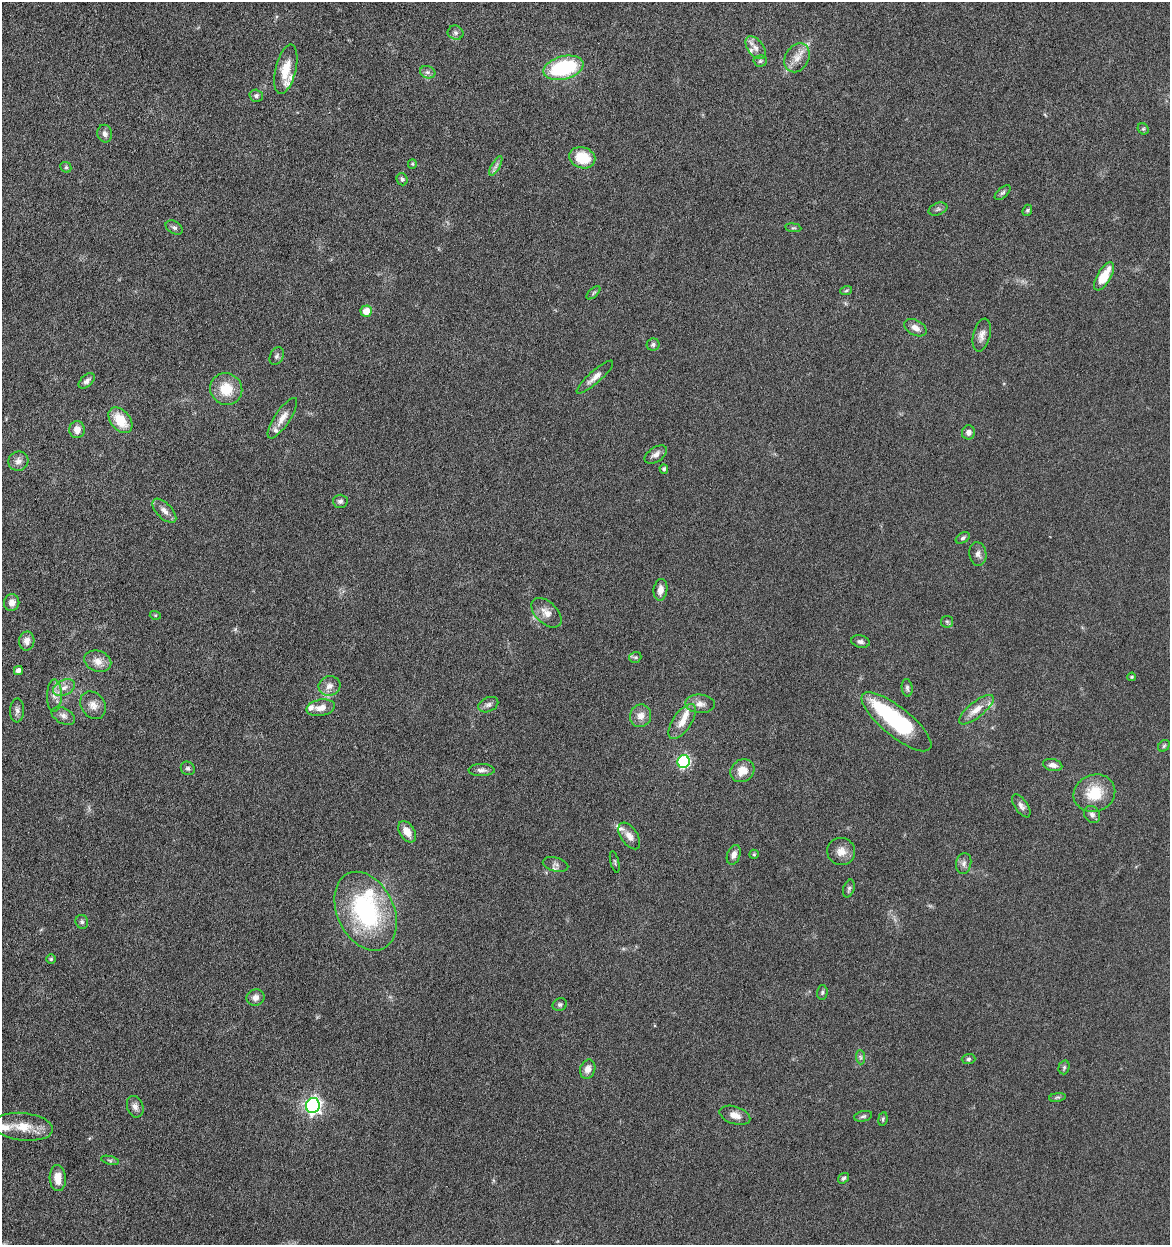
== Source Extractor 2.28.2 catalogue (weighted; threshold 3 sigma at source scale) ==
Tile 11 of 4 x 4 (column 3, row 3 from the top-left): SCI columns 2580-3747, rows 1249-2491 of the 5040 x 4982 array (HDU 1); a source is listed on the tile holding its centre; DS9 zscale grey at full resolution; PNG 1172 x 1247 px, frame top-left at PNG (2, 2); each listed source drawn as its Kron ellipse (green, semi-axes under 4 px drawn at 4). Nothing masked; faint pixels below the display range render black.
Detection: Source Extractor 2.28.2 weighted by HDU 2 'WHT'; one run over the whole footprint, this tile lists its part. Background 0.042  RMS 0.0046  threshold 0.0189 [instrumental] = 3 sigma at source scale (4.09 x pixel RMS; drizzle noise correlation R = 1.36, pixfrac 0.8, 0.05/0.05 arcsec/px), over >= 5 px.
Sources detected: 117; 1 too faint to see at this stretch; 1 inside a brighter object's white glare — neither listed nor drawn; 10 inside a brighter listed object's ellipse — not listed separately; the other 105 listed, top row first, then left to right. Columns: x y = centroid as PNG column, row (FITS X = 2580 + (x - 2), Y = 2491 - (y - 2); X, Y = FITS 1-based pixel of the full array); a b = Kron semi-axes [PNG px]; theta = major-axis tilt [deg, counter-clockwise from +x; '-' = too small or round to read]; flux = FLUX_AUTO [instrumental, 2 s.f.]
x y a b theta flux
456 33 8 7 - 1.3
756 48 13 8 -53 2.7
797 58 15 11 59 4.5
760 61 7 5 3 0.84
563 68 20 11 15 34
286 69 25 10 76 8.1
428 72 8 6 -19 1.2
256 96 7 6 - 1.1
1143 129 6 5 - 0.64
105 134 9 7 -79 1.6
582 158 13 10 -18 12
412 164 5 4 - 0.45
496 166 11 4 61 1.3
66 167 6 5 - 0.68
402 179 6 5 - 0.91
1003 193 9 5 41 0.93
938 209 10 6 21 1.1
1027 210 6 4 68 0.62
174 228 9 6 -29 1.2
793 228 8 4 -7 0.62
1104 276 16 7 60 10
846 291 6 4 20 0.6
593 293 8 4 42 0.73
366 311 6 5 - 4.6
915 328 12 7 -28 3
982 335 17 8 76 2.7
653 345 6 6 - 1.1
277 356 9 6 61 1.2
595 377 24 6 41 3
87 381 9 5 42 1.5
226 389 16 15 - 10
282 418 24 7 56 4.3
120 420 15 9 -51 9.9
77 430 8 7 - 2.8
968 432 7 6 - 1.9
656 455 12 7 33 2.4
18 461 10 9 - 2.3
664 469 5 4 - 0.87
340 501 7 6 - 1.2
164 511 15 7 -46 2.5
963 538 8 5 29 0.89
978 554 12 8 -82 2
660 590 11 7 83 3.4
12 603 8 7 - 2.5
546 613 18 11 -43 3.9
155 615 5 3 - 0.43
947 622 6 5 - 0.78
27 641 9 7 87 2.9
860 642 9 6 -11 1.5
635 657 6 5 - 0.71
98 661 14 10 -21 4.1
18 671 5 4 - 2.1
1132 677 4 3 - 0.51
329 686 11 9 17 2.8
64 688 12 7 26 2.9
907 688 9 5 -83 1.1
54 695 16 7 89 3
700 704 15 9 -4 2.8
93 705 15 11 -55 3.5
488 705 10 7 25 1.5
321 708 14 8 10 3.5
17 710 12 7 88 1.6
976 710 21 7 39 5
63 716 12 7 -29 2
641 716 11 10 - 3.4
682 722 20 9 56 5
896 722 43 14 -39 39
1164 746 6 5 - 0.72
684 761 6 6 - 53
1053 765 10 6 -12 2.3
188 768 7 6 - 1
481 770 13 6 -1 1.7
742 771 13 11 36 5.3
1094 793 21 18 22 13
1021 806 13 6 -55 1.7
1092 814 9 7 -52 1.6
407 832 12 7 -56 4.7
629 836 15 8 -56 2.8
841 851 14 13 - 4
754 854 5 4 - 0.46
734 855 10 6 69 1.9
615 862 11 2 -76 0.58
964 863 10 7 80 1.7
556 864 13 7 -15 1.7
849 889 9 5 72 0.97
366 911 41 28 -64 55
82 922 7 6 - 0.95
51 959 5 4 - 0.52
822 992 7 5 87 0.85
255 997 9 8 - 2.3
560 1005 7 6 - 1
860 1057 7 4 -88 0.95
968 1059 7 5 2 0.74
1064 1067 7 5 74 0.86
588 1069 10 7 71 3
1057 1097 8 4 8 0.71
313 1106 7 7 - 130
135 1107 11 8 -70 2.2
735 1115 16 8 -18 3.5
863 1116 9 5 12 1
883 1119 7 4 82 0.71
23 1127 30 13 -6 9.5
110 1160 9 4 -13 0.84
58 1178 13 8 -87 4.8
843 1178 6 4 36 0.79